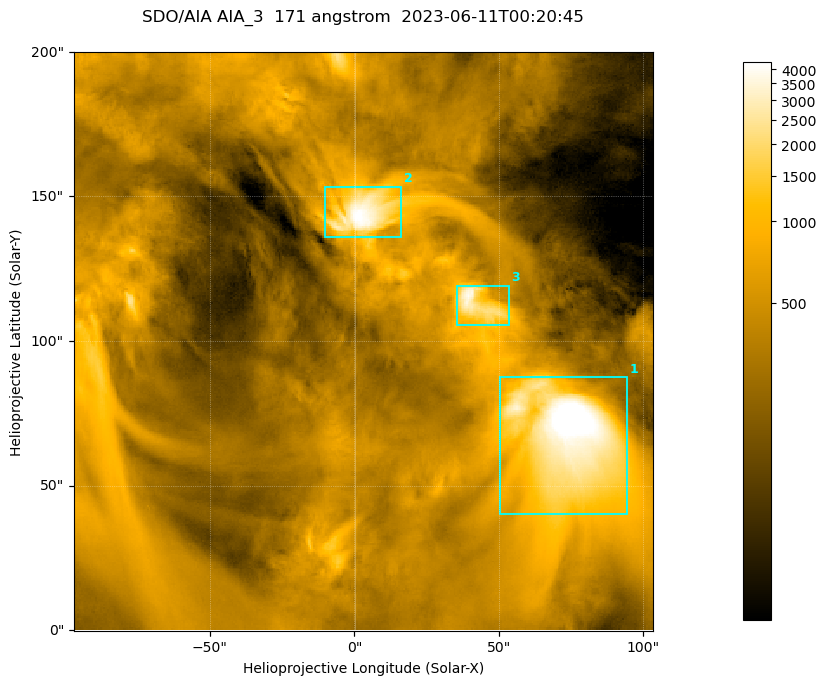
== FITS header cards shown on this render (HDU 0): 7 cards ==
TELESCOP= 'SDO/AIA '
INSTRUME= 'AIA_3   '
WAVELNTH=                  171
WAVEUNIT= 'angstrom'
DATE-OBS= '2023-06-11T00:20:45.350'
CTYPE1  = 'HPLN-TAN'
CTYPE2  = 'HPLT-TAN'

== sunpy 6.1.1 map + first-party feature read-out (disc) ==
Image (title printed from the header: SDO/AIA AIA_3  171 angstrom  2023-06-11T00:20:45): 334 x 334 px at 0.599 arcsec/px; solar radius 945 arcsec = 1577 px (partial field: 1.4% of the solar disc is inside the frame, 100% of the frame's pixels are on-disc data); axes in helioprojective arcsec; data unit not stated in the header (colour bar unlabelled)
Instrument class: DISC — disc imager (sunpy class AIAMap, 171 A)
Bright regions (active regions / flare kernels): reference = the on-disc median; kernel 3 px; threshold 5 sigma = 1067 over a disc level ~357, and >= 1.15x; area >= 111 px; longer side >= 4 px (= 2.4 arcsec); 3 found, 3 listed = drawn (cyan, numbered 1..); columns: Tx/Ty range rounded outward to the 2 arcsec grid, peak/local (2 s.f.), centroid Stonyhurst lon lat
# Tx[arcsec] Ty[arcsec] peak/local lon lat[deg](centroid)
1 50..94 40..88 15 +4 +4
2 -10..16 136..154 12 +0 +9
3 34..54 104..120 10 +3 +7